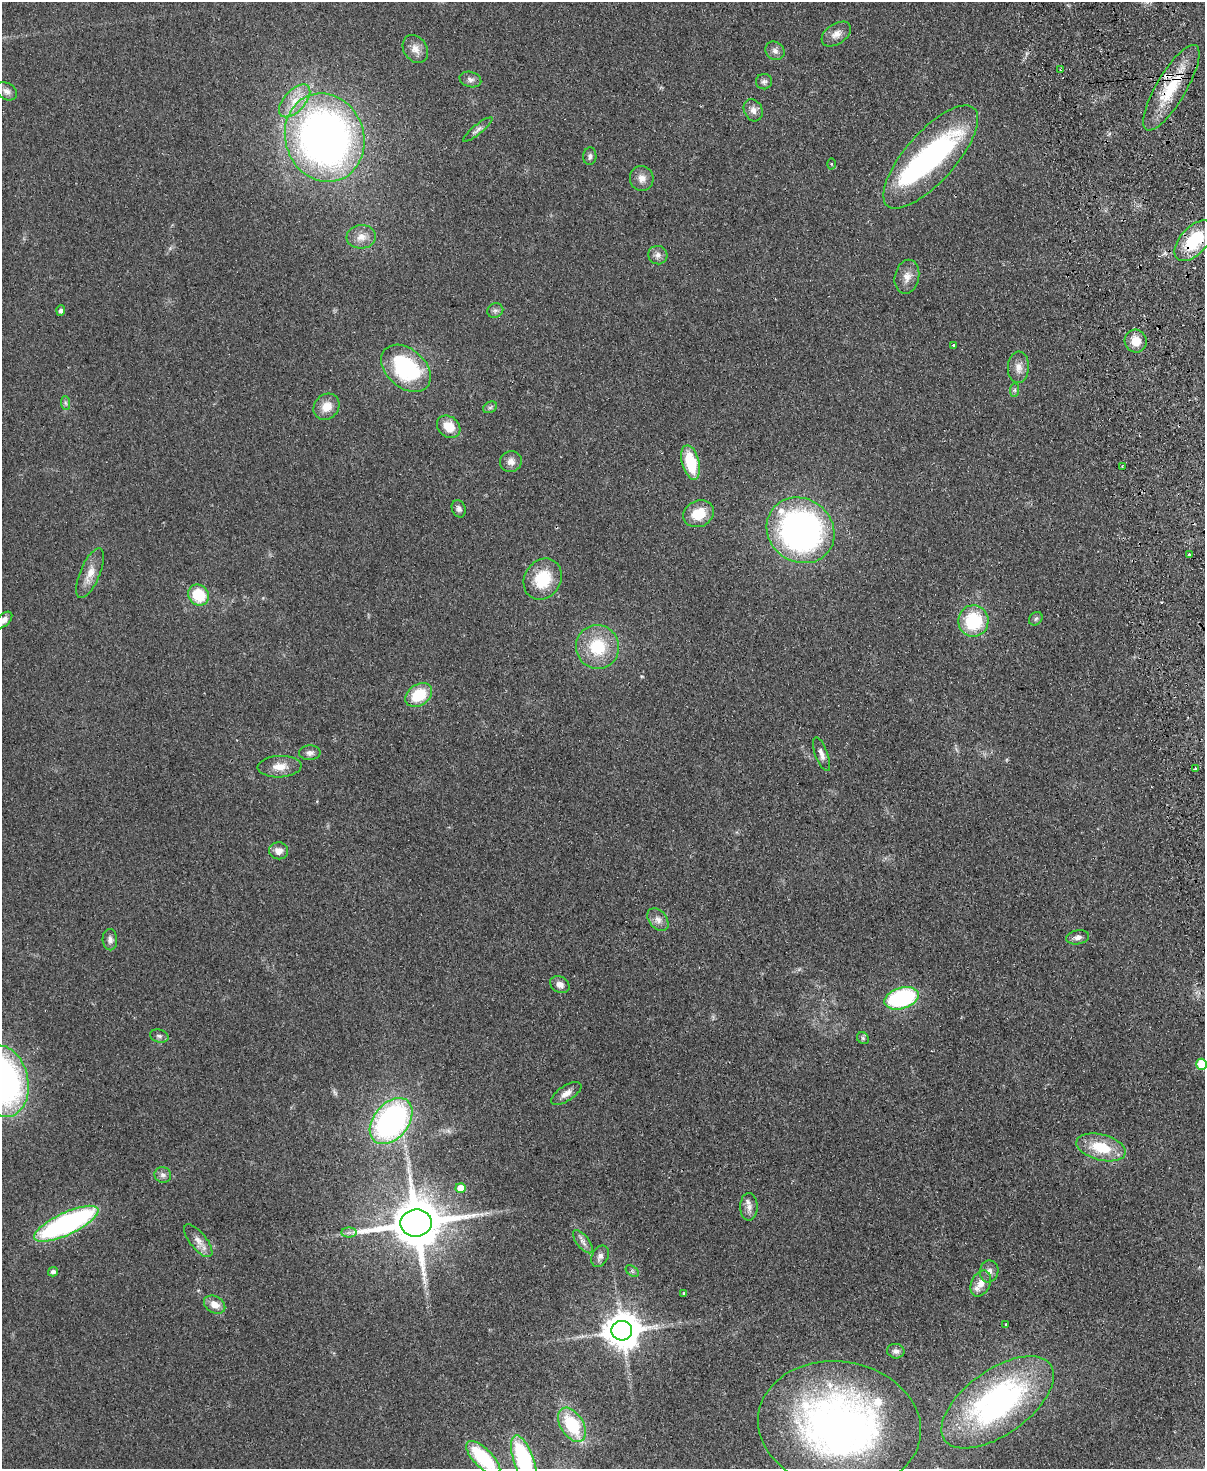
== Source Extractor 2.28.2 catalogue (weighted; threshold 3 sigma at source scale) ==
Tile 6 of 4 x 3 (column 2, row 2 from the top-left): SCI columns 1260-2462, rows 1619-3085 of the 4925 x 4814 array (HDU 1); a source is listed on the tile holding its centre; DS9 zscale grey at full resolution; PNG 1207 x 1471 px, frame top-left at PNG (2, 2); each listed source drawn as its Kron ellipse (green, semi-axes under 4 px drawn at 4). Shown black and unused: <1% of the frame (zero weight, under 2 of 3 exposures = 3% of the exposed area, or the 3 px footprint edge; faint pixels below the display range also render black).
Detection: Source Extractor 2.28.2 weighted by HDU 2 'WHT'; one run over the whole footprint, this tile lists its part. Background 0.112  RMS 0.0085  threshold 0.038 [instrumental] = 3 sigma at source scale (4.5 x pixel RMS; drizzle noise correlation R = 1.50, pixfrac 1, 0.05/0.05 arcsec/px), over >= 5 px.
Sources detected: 93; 2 inside a brighter object's white glare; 1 cosmic-ray / hot-pixel residue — neither listed nor drawn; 4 inside a brighter listed object's ellipse — not listed separately; the other 86 listed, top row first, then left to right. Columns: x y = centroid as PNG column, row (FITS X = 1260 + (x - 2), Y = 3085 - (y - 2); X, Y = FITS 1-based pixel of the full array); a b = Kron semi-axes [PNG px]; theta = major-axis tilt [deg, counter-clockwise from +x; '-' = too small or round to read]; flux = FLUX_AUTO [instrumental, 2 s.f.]
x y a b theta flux
836 34 16 10 33 7
415 49 15 11 -55 7.4
775 51 10 8 -38 3.8
1061 70 3 3 - 2.1
470 79 11 7 -17 3.4
764 82 8 7 - 2.4
1171 88 49 15 59 38
6 91 11 8 -32 4.2
295 101 20 10 47 15
753 110 11 9 -66 5.3
478 129 18 5 39 3.7
325 138 45 39 -70 510
590 156 9 6 86 2.7
931 157 65 25 48 150
831 164 5 3 - 0.78
642 178 12 12 - 6.7
361 237 15 11 5 8.6
1194 241 24 13 47 42
658 255 10 9 - 4.1
907 277 17 12 78 8
495 310 8 7 - 2.7
61 311 5 4 - 3
1136 341 11 11 - 12
954 345 4 3 - 0.77
1018 367 16 10 87 7.1
406 368 28 19 -41 82
1015 390 7 4 89 1.7
65 403 7 4 -88 1.9
326 407 14 12 45 11
490 407 7 5 29 1.8
449 427 13 10 -39 15
511 461 11 10 - 5.5
691 462 17 8 -75 34
1122 466 4 2 - 0.82
459 509 9 6 -67 2.9
699 514 16 13 26 19
801 530 35 31 -37 290
1189 555 4 3 - 3.6
90 573 27 10 67 11
543 579 21 18 57 31
199 595 11 10 - 29
1036 619 7 6 - 1.9
4 620 10 6 44 5
973 621 16 15 - 46
597 647 22 21 - 36
419 695 14 10 34 29
310 753 11 7 1 3.7
821 754 18 6 -70 5
280 767 22 10 2 11
1195 768 3 2 - 1
278 851 10 8 -7 6.4
658 920 13 9 -51 5.2
1078 937 11 7 11 4.1
110 940 11 7 -86 4.1
560 985 10 7 -28 5
902 998 17 10 17 97
159 1036 9 6 -15 2.6
863 1038 6 5 - 1.6
1202 1064 5 5 - 36
3 1081 36 25 -78 280
566 1093 17 7 33 6.1
391 1121 26 17 51 220
1101 1147 25 13 -14 29
163 1175 8 7 - 3.4
460 1188 5 5 - 13
749 1207 14 8 89 5.7
416 1223 16 13 8 4800
66 1224 35 11 25 190
349 1233 7 5 0 2.6
198 1241 20 8 -51 7
583 1242 14 6 -51 4
600 1256 11 8 64 3.8
632 1271 7 4 -35 1.7
989 1271 11 9 81 4.6
53 1272 5 4 - 3
981 1283 14 9 64 7.7
684 1293 4 3 - 1.1
215 1305 11 8 -30 8.6
1006 1324 2 2 - 0.8
622 1331 10 10 - 1900
896 1351 8 7 - 3.2
998 1402 65 32 36 220
572 1425 19 11 -58 48
839 1425 82 64 -9 420
483 1458 22 9 -45 58
524 1460 26 10 -70 110
Overlapping masked pixels (flux is a lower limit): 2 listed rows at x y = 1171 88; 1194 241
Isophote crosses this tile's border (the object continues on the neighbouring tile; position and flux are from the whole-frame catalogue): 5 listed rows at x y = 4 620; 1202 1064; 3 1081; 483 1458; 524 1460